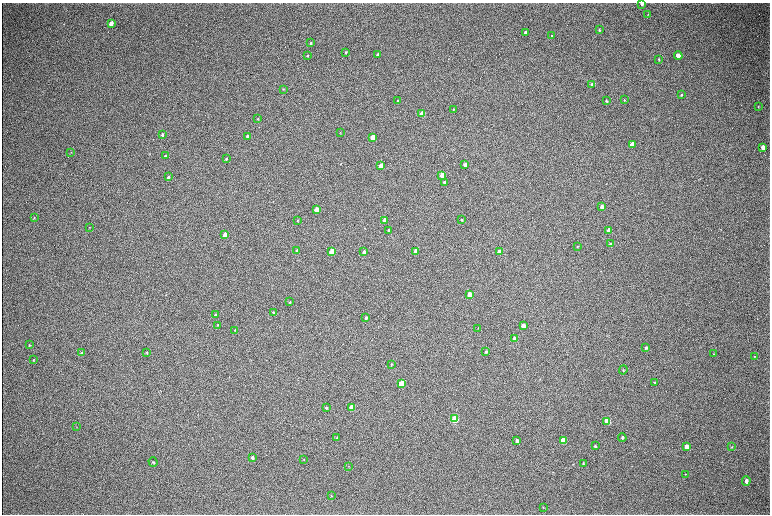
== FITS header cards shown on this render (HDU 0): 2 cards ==
NAXIS1  =                 1536 / length of data axis 1
NAXIS2  =                 1024 / length of data axis 2

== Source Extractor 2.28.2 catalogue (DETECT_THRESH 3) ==
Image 1536 x 1024 px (HDU 0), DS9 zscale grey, zoomed out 1/2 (1 PNG px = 2 x 2 image px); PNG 772 x 516 px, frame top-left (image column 1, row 1023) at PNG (2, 3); each listed source drawn as its Kron ellipse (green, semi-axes under 4 px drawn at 4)
Background 316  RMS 23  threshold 69.4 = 3 sigma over >= 5 px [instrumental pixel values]
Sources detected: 97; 1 cannot appear on this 1/2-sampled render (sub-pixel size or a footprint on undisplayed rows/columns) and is neither listed nor drawn; the other 96 listed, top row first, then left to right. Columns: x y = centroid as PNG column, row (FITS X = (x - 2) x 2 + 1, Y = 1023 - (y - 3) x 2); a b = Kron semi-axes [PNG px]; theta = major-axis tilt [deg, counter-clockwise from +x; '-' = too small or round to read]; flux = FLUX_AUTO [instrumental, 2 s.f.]
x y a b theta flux
642 4 3 2 - 6500
648 14 3 2 - 1900
111 23 4 3 - 40000
599 30 3 2 - 3300
525 32 3 3 - 15000
552 36 3 3 - 4100
311 43 4 3 - 5000
346 52 3 2 - 3900
378 54 3 2 - 10000
307 56 3 2 - 2900
678 56 4 3 - 64000
659 59 3 2 - 2900
592 85 3 3 - 17000
283 89 3 2 - 2200
681 95 4 3 - 4200
624 100 3 3 - 3500
398 101 3 2 - 4300
606 101 3 3 - 5000
758 107 4 2 - 2300
453 109 3 3 - 2800
422 114 3 3 - 130000
258 119 3 2 - 1900
340 133 3 2 - 1500
162 134 3 2 - 7200
247 136 3 2 - 5700
373 137 3 3 - 190000
632 144 4 3 - 78000
763 147 4 3 - 26000
71 152 3 2 - 2300
165 156 3 2 - 4600
226 159 3 3 - 4900
465 165 3 3 - 33000
381 166 3 3 - 110000
442 175 3 3 - 61000
168 177 3 2 - 6000
445 182 3 3 - 17000
602 207 3 3 - 21000
317 210 3 3 - 66000
34 218 3 2 - 2400
298 220 3 2 - 2700
385 220 3 3 - 58000
462 220 3 2 - 3700
89 227 3 2 - 2200
388 230 3 3 - 4100
609 230 4 3 - 63000
225 234 3 3 - 55000
610 244 4 3 - 7100
577 246 3 3 - 2500
297 250 3 2 - 12000
332 251 3 3 - 170000
416 251 3 3 - 66000
364 252 3 3 - 14000
499 252 3 3 - 81000
469 294 3 3 - 79000
290 302 3 2 - 4100
274 313 4 3 - 8800
215 315 3 3 - 11000
366 318 3 3 - 8900
217 325 3 2 - 2900
523 326 3 3 - 40000
478 328 3 3 - 2900
235 330 3 2 - 2600
514 338 3 3 - 15000
29 345 3 2 - 2900
646 348 3 2 - 7400
486 352 3 3 - 7500
82 353 3 3 - 3900
147 353 3 2 - 2600
713 354 3 3 - 3100
754 357 4 3 - 2900
34 359 3 3 - 2500
391 364 3 2 - 2900
623 370 4 3 - 3500
401 383 4 3 - 210000
655 383 3 2 - 2300
326 408 3 3 - 5200
352 408 4 3 - 130000
455 419 4 3 - 300000
607 421 4 3 - 210000
77 427 3 2 - 1800
337 437 3 3 - 3500
622 438 4 3 - 8700
517 440 3 3 - 13000
563 440 4 3 - 150000
595 446 3 2 - 5900
686 446 4 3 - 30000
732 447 3 2 - 2000
252 457 3 3 - 10000
304 459 3 2 - 1800
153 462 4 3 - 5600
583 463 3 3 - 3900
349 466 2 2 - 1500
685 474 3 3 - 2100
746 481 5 3 - 15000
331 496 4 3 - 3100
543 507 3 2 - 2100
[1 sub-pixel or undisplayed-footprint detection neither listed nor drawn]